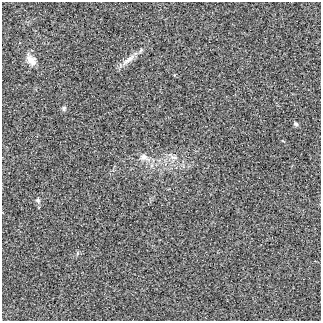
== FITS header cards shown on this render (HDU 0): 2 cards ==
NAXIS1  =                  319 / length of data axis 1
NAXIS2  =                  319 / length of data axis 2

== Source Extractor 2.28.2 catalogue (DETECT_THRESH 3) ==
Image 319 x 319 px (HDU 0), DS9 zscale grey, 1 PNG px = 1 image px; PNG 323 x 323 px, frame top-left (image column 1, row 319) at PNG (2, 2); no overlay
Background -0.00103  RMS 0.0063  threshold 0.019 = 3 sigma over >= 5 px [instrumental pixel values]
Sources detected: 7; all 7 listed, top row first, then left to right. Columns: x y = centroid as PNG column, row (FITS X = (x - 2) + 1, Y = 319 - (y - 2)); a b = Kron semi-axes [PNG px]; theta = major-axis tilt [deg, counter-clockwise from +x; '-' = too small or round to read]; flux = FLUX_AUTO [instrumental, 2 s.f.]
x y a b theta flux
31 60 16 10 -52 3.5
128 60 26 7 37 3.7
64 108 6 6 - 0.89
296 124 7 5 -49 0.83
144 157 13 8 -24 3
174 157 12 5 -8 1.9
38 200 7 6 - 0.99